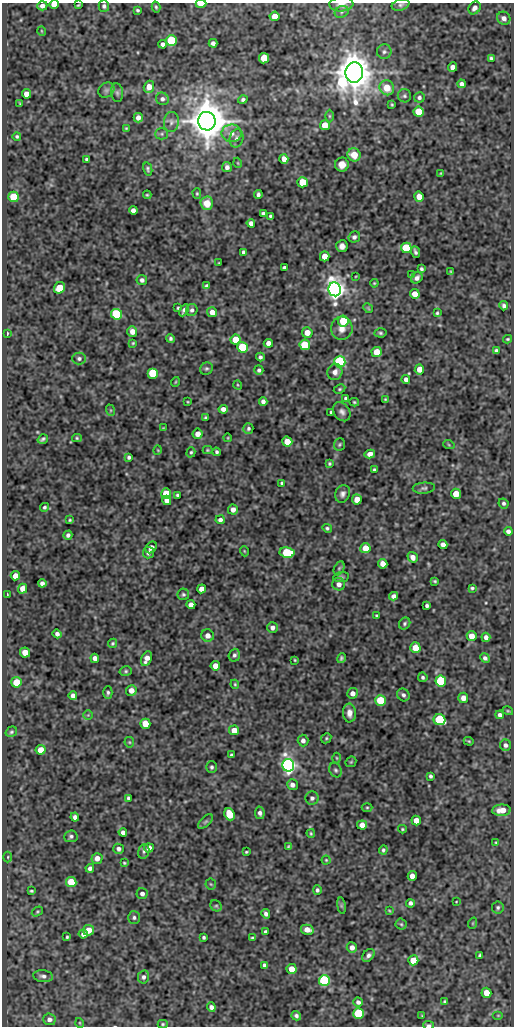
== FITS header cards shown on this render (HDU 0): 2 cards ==
NAXIS1  =                  512
NAXIS2  =                 1024

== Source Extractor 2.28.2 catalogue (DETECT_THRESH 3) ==
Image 512 x 1024 px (HDU 0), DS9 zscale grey, 1 PNG px = 1 image px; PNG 516 x 1028 px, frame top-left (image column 1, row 1024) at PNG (2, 3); each listed source drawn as its Kron ellipse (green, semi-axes under 4 px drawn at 4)
Background 76.2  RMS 0.49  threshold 1.48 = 3 sigma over >= 5 px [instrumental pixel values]
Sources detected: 305; all 305 listed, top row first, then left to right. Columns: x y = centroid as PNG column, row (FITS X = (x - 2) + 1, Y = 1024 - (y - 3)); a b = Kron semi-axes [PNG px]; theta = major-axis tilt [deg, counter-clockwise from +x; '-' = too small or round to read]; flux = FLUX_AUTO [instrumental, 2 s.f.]
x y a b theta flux
54 4 5 4 - 300
201 4 5 3 - 690
341 4 12 7 3 190
78 5 4 2 - 36
401 5 9 5 17 85
42 6 5 4 - 150
104 6 6 5 - 74
156 7 5 3 - 54
475 8 7 5 53 130
137 10 3 3 - 49
342 12 7 5 24 75
274 16 5 4 - 370
504 18 7 6 - 160
42 31 5 3 - 26
171 41 5 5 - 2900
213 43 4 4 - 110
163 44 4 4 - 110
384 52 7 7 - 100
264 58 5 5 - 790
491 58 4 3 - 54
453 67 5 4 - 190
354 72 10 8 86 88000
461 84 4 4 - 100
149 87 6 5 - 290
387 88 8 7 - 610
106 90 8 7 - 97
117 93 9 6 -82 84
26 94 5 4 - 320
404 96 7 6 - 71
419 97 5 5 - 80
162 99 6 6 - 99
243 100 5 4 - 71
20 103 3 2 - 34
392 105 3 3 - 35
418 112 5 5 - 1100
329 116 6 4 -89 47
138 118 5 4 - 150
207 121 9 8 - 100000
171 122 10 7 84 140
325 125 5 5 - 490
126 128 4 3 - 33
232 133 10 8 -3 230
162 134 6 5 - 62
17 136 4 4 - 45
237 138 9 7 76 120
354 155 7 6 - 490
87 159 4 3 - 77
284 159 5 4 - 230
238 163 5 3 - 24
342 165 7 7 - 260
227 167 5 5 - 120
148 169 7 4 -78 64
441 173 4 3 - 28
302 182 5 5 - 1000
197 194 5 4 - 41
258 194 4 3 - 78
147 195 4 3 - 37
13 197 5 5 - 1400
419 197 5 5 - 360
207 203 7 6 - 500
133 210 4 4 - 140
263 213 4 3 - 62
270 216 3 3 - 50
251 223 4 4 - 140
354 237 6 5 - 93
342 246 6 5 - 150
406 248 5 5 - 1900
243 252 4 3 - 86
415 252 6 3 -69 75
325 256 5 4 - 370
219 263 3 2 - 25
284 267 4 3 - 60
421 269 4 3 - 60
451 272 4 3 - 33
412 275 4 4 - 43
356 276 4 2 - 26
417 278 6 5 - 120
142 280 5 5 - 100
374 283 4 3 - 35
207 286 4 4 - 84
59 288 6 5 - 650
335 289 7 6 - 28000
415 294 5 5 - 350
504 306 4 4 - 86
178 308 3 3 - 44
368 308 5 4 - 37
184 310 6 4 60 120
192 310 6 5 - 89
212 312 5 5 - 260
437 313 4 3 - 43
117 314 5 5 - 3200
343 321 5 5 - 1100
342 328 11 11 - 280
132 331 5 5 - 250
7 333 3 2 - 40
307 333 5 5 - 310
380 333 6 4 -3 60
170 339 4 4 - 67
235 339 5 5 - 750
508 339 4 3 - 43
133 343 4 4 - 36
268 343 4 4 - 180
305 345 5 5 - 1500
242 347 5 5 - 1500
496 351 4 4 - 88
377 352 5 5 - 600
260 357 4 4 - 78
79 358 6 6 - 89
340 362 5 5 - 6000
206 369 7 6 - 65
419 369 5 5 - 340
259 370 5 4 - 77
335 372 8 7 - 190
153 373 5 5 - 1700
406 379 4 4 - 160
175 382 5 3 - 29
238 385 5 3 - 30
340 389 6 4 27 47
345 398 3 3 - 55
385 399 3 3 - 29
263 401 4 4 - 110
188 402 4 2 - 27
354 402 5 3 - 45
223 409 5 4 - 150
110 410 6 4 -71 42
331 412 4 3 - 51
342 412 10 8 -54 140
206 418 4 3 - 61
163 428 3 2 - 22
248 428 5 5 - 68
198 434 5 5 - 250
77 438 5 4 - 41
228 438 4 3 - 26
43 439 5 3 - 62
287 442 5 5 - 490
339 444 6 5 - 52
449 445 6 3 -19 38
158 450 5 3 - 26
207 450 5 4 - 36
191 452 5 4 - 49
216 452 4 3 - 65
370 454 5 4 - 210
129 457 4 4 - 67
329 464 4 4 - 42
374 470 3 3 - 45
282 483 3 3 - 52
424 488 11 5 4 89
166 494 5 5 - 990
343 494 9 7 68 130
456 494 5 5 - 470
177 495 3 3 - 55
357 499 5 5 - 400
167 500 5 4 - 150
504 503 5 5 - 71
44 507 4 4 - 53
233 510 5 5 - 170
70 520 4 3 - 40
220 520 4 4 - 100
327 528 5 4 - 56
508 531 4 4 - 110
68 535 5 4 - 89
443 545 4 4 - 170
151 547 6 5 - 170
365 548 5 5 - 540
244 551 5 3 - 29
148 553 6 5 - 85
287 553 7 5 -10 1900
413 557 5 4 - 200
383 564 5 4 - 280
339 568 7 5 64 63
15 576 5 4 - 340
341 577 8 5 9 58
435 581 3 3 - 39
42 583 4 4 - 120
339 584 6 6 - 180
472 588 4 3 - 53
23 589 5 4 - 320
202 589 4 4 - 240
183 594 6 5 - 63
7 595 3 2 - 37
394 596 4 4 - 120
191 605 4 4 - 190
427 606 4 3 - 68
377 615 3 3 - 35
405 623 6 5 - 61
272 628 5 5 - 130
57 634 4 4 - 110
208 636 6 6 - 200
472 636 5 5 - 320
486 637 4 4 - 130
113 643 5 4 - 47
415 648 5 5 - 440
25 652 5 5 - 490
234 655 6 5 - 81
95 658 4 4 - 170
341 658 5 4 - 67
485 658 5 4 - 92
147 659 8 5 66 210
295 660 3 2 - 29
215 666 5 4 - 280
126 671 6 5 - 55
423 677 5 4 - 67
441 681 5 5 - 2500
16 682 5 5 - 860
235 684 4 4 - 35
131 690 5 5 - 210
108 693 6 4 87 64
352 693 5 5 - 170
403 695 7 5 -54 96
73 696 4 4 - 160
463 698 5 5 - 210
380 700 5 5 - 1400
508 711 5 3 - 34
349 713 9 6 -87 200
88 715 5 5 - 43
500 715 4 4 - 100
440 720 6 5 - 3000
145 724 5 5 - 730
234 730 5 5 - 340
11 732 6 5 - 58
326 738 5 4 - 46
303 741 6 5 - 130
469 741 5 3 - 36
129 742 5 5 - 42
505 745 6 5 - 90
41 750 5 5 - 410
231 755 4 3 - 61
337 758 5 3 - 33
351 762 6 4 44 42
288 765 6 6 - 16000
212 767 6 5 - 67
335 770 7 6 - 77
430 776 4 3 - 63
292 785 5 5 - 140
128 798 4 3 - 76
312 798 6 6 - 97
367 807 5 3 - 39
501 810 9 5 5 340
260 813 6 4 -79 110
229 814 6 5 - 1000
75 817 4 4 - 130
416 821 5 4 - 270
205 822 9 4 44 60
362 825 5 4 - 230
402 829 4 3 - 38
123 832 4 4 - 150
311 833 4 3 - 36
71 836 6 6 - 84
496 842 4 3 - 32
288 847 4 3 - 48
149 848 5 4 - 280
118 849 5 5 - 110
383 850 4 4 - 52
144 851 7 5 75 82
246 852 3 2 - 35
8 857 5 3 - 36
97 858 5 5 - 240
326 860 4 4 - 35
124 863 3 3 - 39
90 868 4 4 - 100
412 876 5 4 - 210
71 882 5 5 - 750
211 884 5 5 - 46
317 890 4 4 - 67
31 891 4 3 - 45
142 894 5 5 - 120
456 902 3 2 - 20
410 903 4 4 - 96
216 906 6 5 - 53
341 906 8 4 -81 48
498 907 6 6 - 71
37 911 6 4 33 45
389 911 3 2 - 29
266 914 5 4 - 110
134 918 6 6 - 78
473 923 6 3 71 34
401 924 5 5 - 49
88 930 6 5 - 370
307 930 6 5 - 280
265 931 4 3 - 59
83 934 4 4 - 140
67 937 3 3 - 43
204 937 3 3 - 52
252 938 3 3 - 43
352 947 5 5 - 170
368 955 7 5 45 110
480 956 4 4 - 71
413 960 5 5 - 630
264 965 4 3 - 74
292 969 5 5 - 470
43 976 10 6 -6 120
143 977 6 5 - 92
324 980 5 5 - 4600
486 993 5 5 - 390
445 1001 4 4 - 46
358 1002 5 4 - 96
211 1007 5 4 - 130
358 1013 5 5 - 1900
498 1015 5 3 - 32
296 1016 5 4 - 83
422 1016 4 3 - 27
49 1019 6 6 - 150
80 1023 5 3 - 28
163 1024 5 4 - 43
429 1025 5 3 - 71
At the frame edge (FLAGS 8, measured only in part): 5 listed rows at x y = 54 4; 201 4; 341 4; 42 6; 429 1025